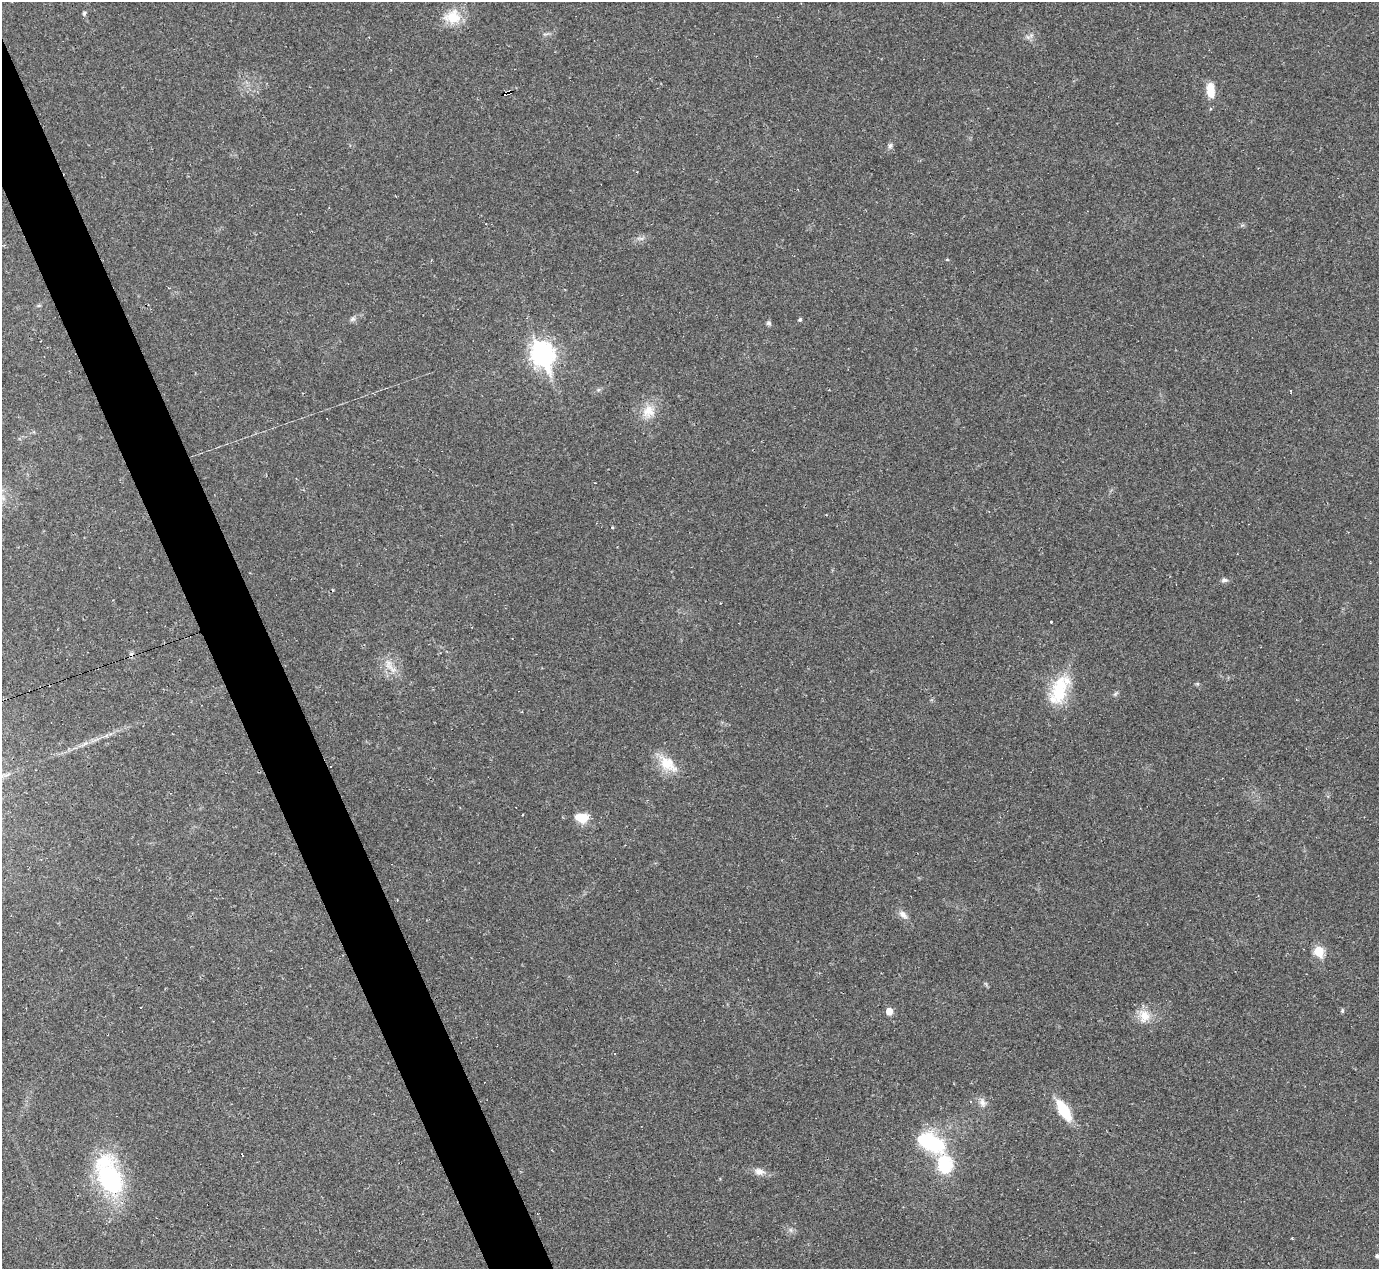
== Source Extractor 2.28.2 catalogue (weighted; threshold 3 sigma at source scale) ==
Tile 11 of 4 x 4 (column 3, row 3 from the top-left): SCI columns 2755-4131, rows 1542-2808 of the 5525 x 5503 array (HDU 1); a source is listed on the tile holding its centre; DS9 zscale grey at full resolution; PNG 1381 x 1271 px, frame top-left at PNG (2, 2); no overlay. Shown black and unused: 4% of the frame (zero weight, under 2 of 3 exposures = <1% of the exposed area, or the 3 px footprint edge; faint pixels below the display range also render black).
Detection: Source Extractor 2.28.2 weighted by HDU 2 'WHT'; one run over the whole footprint, this tile lists its part. Background 0.0926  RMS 0.0057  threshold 0.0255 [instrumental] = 3 sigma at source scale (4.5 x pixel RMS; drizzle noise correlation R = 1.50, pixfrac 1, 0.05/0.05 arcsec/px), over >= 5 px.
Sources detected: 45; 4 cosmic-ray / hot-pixel residue — not listed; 2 inside a brighter listed object's ellipse — not listed separately; the other 39 listed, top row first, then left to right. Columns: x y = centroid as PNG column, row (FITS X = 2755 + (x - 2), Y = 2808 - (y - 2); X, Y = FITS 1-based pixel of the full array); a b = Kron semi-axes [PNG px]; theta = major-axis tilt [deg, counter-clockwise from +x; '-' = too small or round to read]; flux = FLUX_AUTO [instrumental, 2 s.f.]
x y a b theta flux
84 13 5 5 - 1.3
452 17 23 19 8 14
1031 35 8 6 16 1.9
1210 90 18 9 -83 8.7
507 92 8 4 25 17
890 146 7 5 72 1.5
640 238 12 4 -8 1.6
947 260 5 3 - 0.52
353 319 8 7 - 1.6
800 319 4 4 - 1
768 323 7 5 -2 1.1
542 354 10 8 -67 380
1291 391 4 2 - 0.43
648 411 20 16 58 10
612 527 3 3 - 0.65
1224 580 8 5 4 1.7
1051 622 3 2 - 1
389 665 20 10 -65 7
1059 690 41 20 72 27
1115 694 8 4 58 1
85 743 10 5 22 2
666 763 38 13 -42 13
331 767 3 3 - 7.8
582 818 14 10 -5 11
903 914 13 8 -42 3.3
1319 951 6 5 - 26
889 1011 5 5 - 7.4
1342 1011 5 4 - 0.95
1144 1016 19 16 -76 9.1
970 1102 3 3 - 0.58
982 1102 13 8 -70 3.2
1064 1110 21 9 -57 22
931 1143 24 14 -26 51
242 1154 3 2 - 1.2
945 1164 16 13 -79 29
759 1172 14 10 -6 4.1
110 1179 34 21 -66 76
791 1230 7 4 -71 1.1
1377 1256 5 4 - 1.5
Overlapping masked pixels (flux is a lower limit): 2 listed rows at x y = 507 92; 331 767
Isophote crosses this tile's border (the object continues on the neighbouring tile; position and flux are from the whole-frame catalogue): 1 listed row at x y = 1377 1256